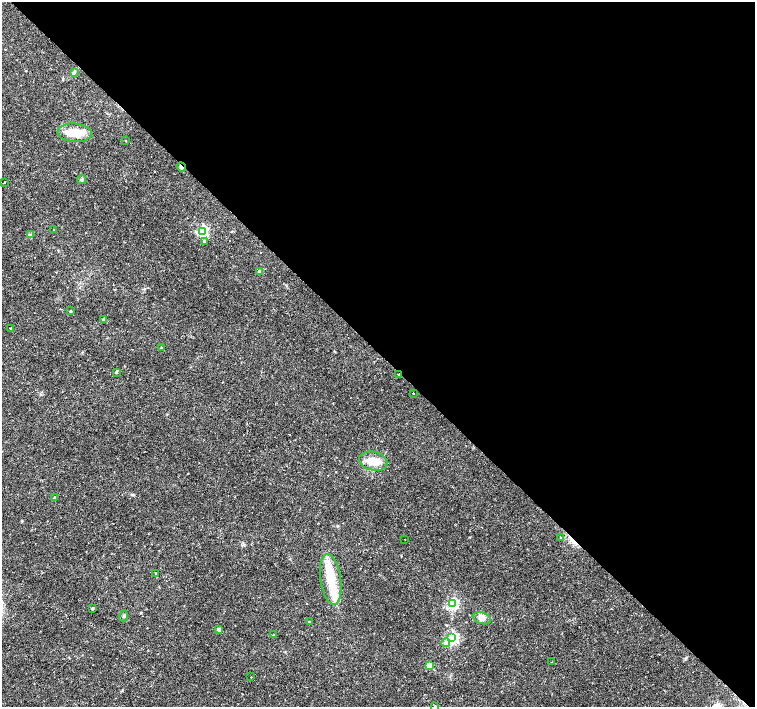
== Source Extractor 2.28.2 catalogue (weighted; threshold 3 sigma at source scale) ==
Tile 8 of 4 x 4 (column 4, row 2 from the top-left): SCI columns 4515-6019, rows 2969-4377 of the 6020 x 6003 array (HDU 1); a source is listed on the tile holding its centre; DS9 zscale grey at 2 x 2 block average (1 PNG px = mean of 2 x 2 image px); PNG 757 x 709 px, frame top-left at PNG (2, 2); each listed source drawn as its Kron ellipse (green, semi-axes under 4 px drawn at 4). Shown black and unused: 50% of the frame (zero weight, under 2 of 3 exposures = <1% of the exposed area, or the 3 px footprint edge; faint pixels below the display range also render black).
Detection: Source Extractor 2.28.2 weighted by HDU 2 'WHT'; one run over the whole footprint, this tile lists its part. Background 0.0355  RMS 0.0036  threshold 0.0163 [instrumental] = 3 sigma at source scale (4.5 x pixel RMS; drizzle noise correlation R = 1.50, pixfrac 1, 0.0396/0.0396 arcsec/px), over >= 5 px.
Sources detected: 42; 3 cosmic-ray / hot-pixel residue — neither listed nor drawn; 2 inside a brighter listed object's ellipse — not listed separately; the other 37 listed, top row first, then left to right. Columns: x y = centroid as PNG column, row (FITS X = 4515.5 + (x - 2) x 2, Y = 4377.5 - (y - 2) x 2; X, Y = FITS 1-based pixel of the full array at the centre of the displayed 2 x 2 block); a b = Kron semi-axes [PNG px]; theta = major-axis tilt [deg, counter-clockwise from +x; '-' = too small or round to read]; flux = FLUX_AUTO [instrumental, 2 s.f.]
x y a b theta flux
74 72 3 3 - 0.96
75 133 17 9 -3 17
126 141 2 2 - 0.49
181 167 5 3 - 1.9
82 179 4 3 - 1
4 183 2 2 - 2
54 229 2 2 - 1.6
202 231 4 3 - 120
30 235 4 4 - 1.1
204 241 3 3 - 1.3
260 271 3 3 - 4.8
70 311 2 2 - 0.68
103 320 4 3 - 0.77
11 328 2 2 - 1.2
162 348 3 2 - 0.87
116 372 3 3 - 1.1
399 375 3 2 - 1.7
413 393 2 2 - 0.65
373 461 14 9 -14 13
55 497 2 2 - 4.9
561 537 2 2 - 1.3
405 540 2 2 - 0.31
156 573 2 2 - 4.6
331 579 25 10 -82 26
452 604 4 4 - 110
92 608 2 2 - 1.7
123 616 5 3 - 1.2
482 618 9 5 -19 4.6
309 621 2 2 - 0.66
219 629 3 3 - 4.3
273 635 3 2 - 0.41
452 638 4 4 - 130
446 643 4 4 - 4.2
551 662 2 2 - 1
429 665 3 3 - 14
251 677 2 2 - 0.39
434 706 3 2 - 0.77
Overlapping masked pixels (flux is a lower limit): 2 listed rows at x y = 181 167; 399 375
Isophote crosses this tile's border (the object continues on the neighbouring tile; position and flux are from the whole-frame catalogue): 1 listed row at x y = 434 706
Diffuse or blended objects may show on this block-average render without a row.